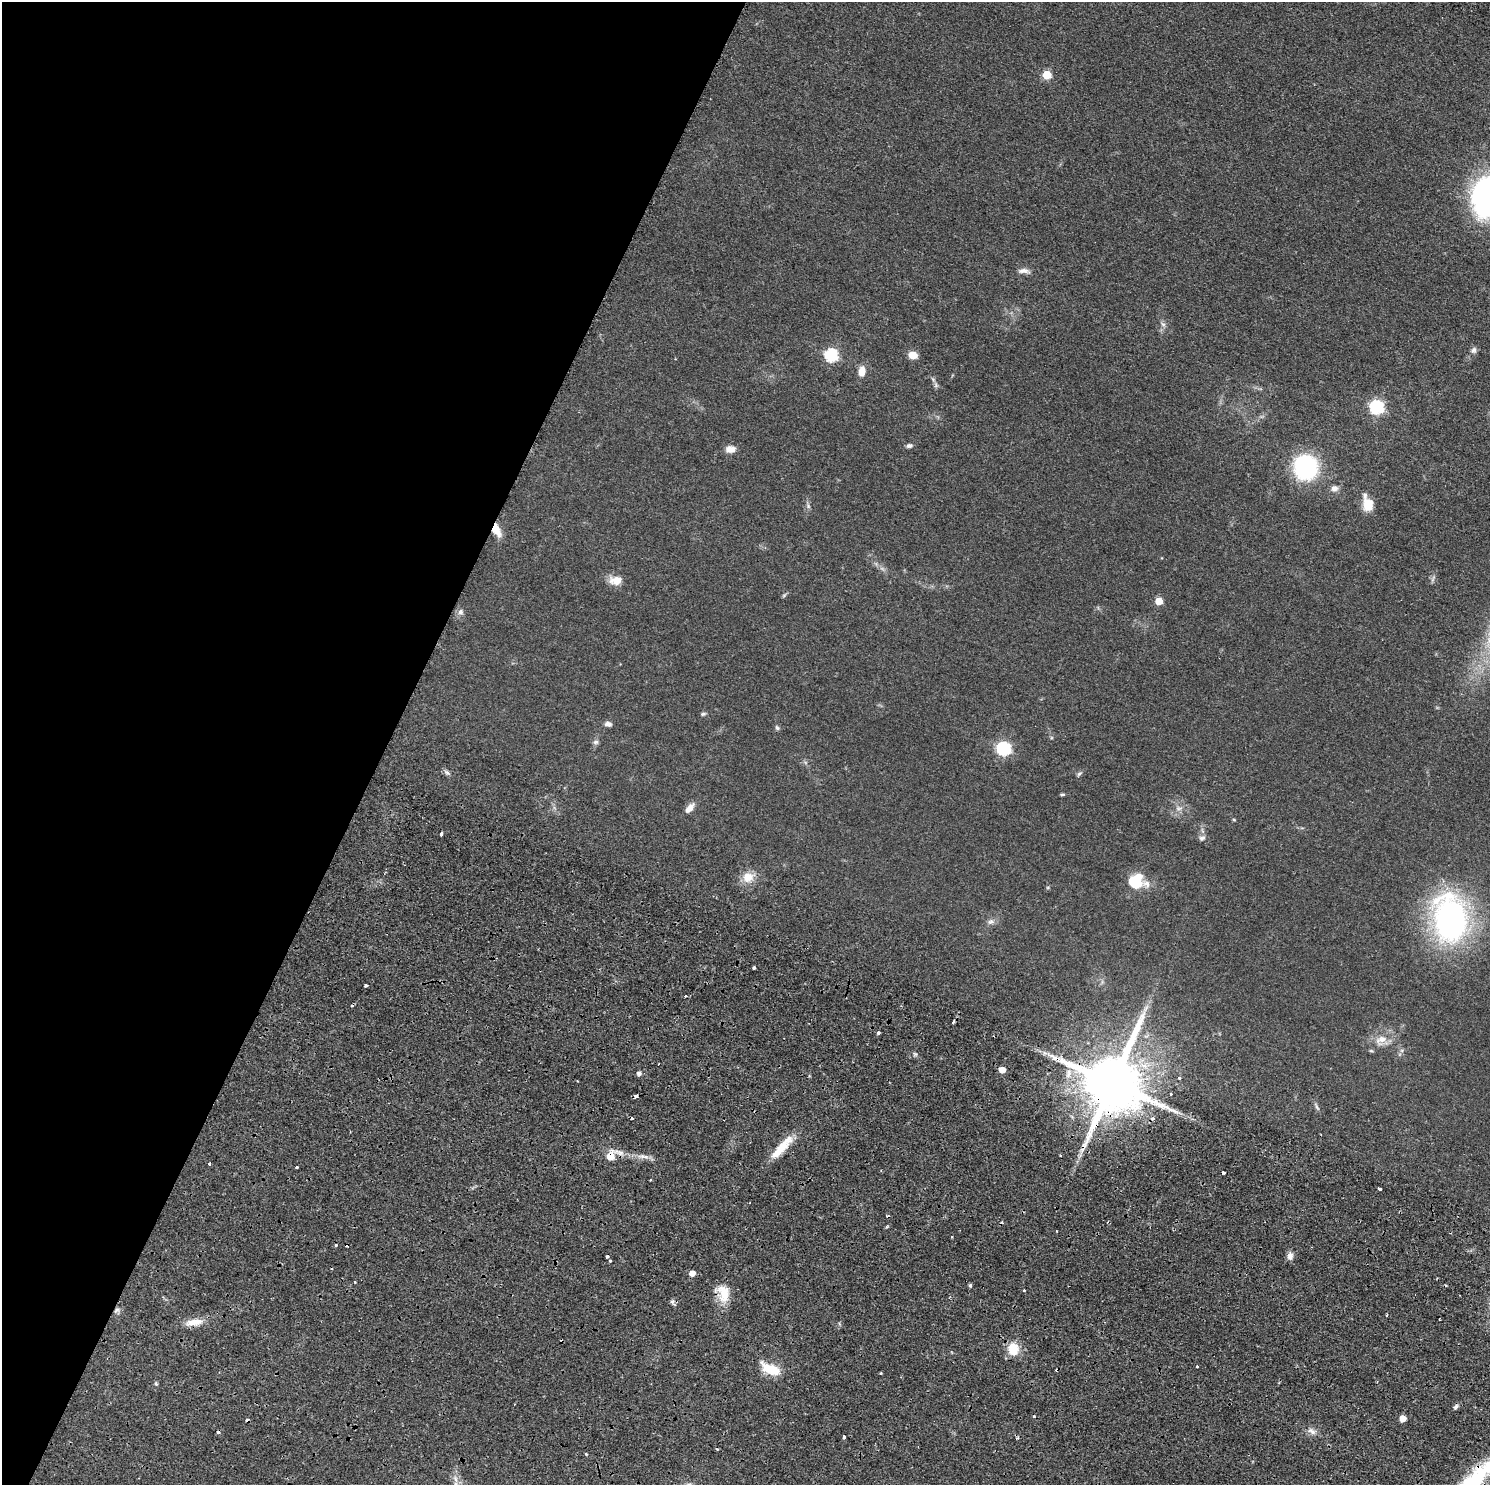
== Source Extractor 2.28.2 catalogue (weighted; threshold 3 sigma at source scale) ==
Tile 9 of 4 x 4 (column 1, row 3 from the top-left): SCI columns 27-1514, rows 1827-3309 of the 6005 x 6486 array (HDU 1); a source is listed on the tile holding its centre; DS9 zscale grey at full resolution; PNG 1492 x 1487 px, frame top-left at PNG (2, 2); no overlay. Shown black and unused: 26% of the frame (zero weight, under 2 of 4 exposures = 4% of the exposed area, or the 3 px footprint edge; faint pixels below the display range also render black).
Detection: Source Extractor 2.28.2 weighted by HDU 2 'WHT'; one run over the whole footprint, this tile lists its part. Background 0.0451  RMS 0.0067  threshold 0.03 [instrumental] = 3 sigma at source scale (4.5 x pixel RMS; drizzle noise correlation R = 1.50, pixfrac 1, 0.05/0.05 arcsec/px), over >= 5 px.
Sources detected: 92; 9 cosmic-ray / hot-pixel residue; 1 long thin detection or spike segment (spike, bleed or trail) — not listed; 1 inside a brighter listed object's ellipse — not listed separately; the other 81 listed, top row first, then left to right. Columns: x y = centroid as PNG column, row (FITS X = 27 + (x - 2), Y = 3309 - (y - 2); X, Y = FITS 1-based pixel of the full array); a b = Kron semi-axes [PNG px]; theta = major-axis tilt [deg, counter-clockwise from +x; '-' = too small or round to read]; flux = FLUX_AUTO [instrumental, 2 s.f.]
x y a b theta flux
1047 75 5 5 - 25
1485 197 32 21 85 150
1024 271 16 6 -3 3.1
1163 324 7 6 - 1.6
1474 350 7 7 - 1.8
831 355 6 6 - 83
913 355 5 5 - 17
862 371 13 8 85 5.8
936 385 6 6 - 1.3
1377 407 6 6 - 100
909 446 8 5 7 1.6
730 449 12 8 4 4.3
1305 467 16 15 - 100
1334 488 8 7 - 3
1368 504 15 11 -77 11
808 506 6 5 - 1.1
496 530 15 7 -64 9.9
1433 579 10 4 67 1.3
616 580 16 10 3 7.2
784 595 7 4 19 0.81
1159 601 5 5 - 13
460 612 9 7 89 2.3
703 714 7 4 10 1.1
608 724 9 7 -11 2.1
777 728 7 4 -62 1.1
596 742 8 6 16 1.5
1004 749 6 6 - 100
447 772 7 5 -30 1.5
1079 774 7 5 44 1.1
1062 794 7 3 1 0.88
689 808 15 7 50 4.5
1179 808 10 6 7 2.8
1234 820 5 3 - 0.61
441 834 3 3 - 2
1202 838 9 6 25 1.9
748 877 15 13 14 7.9
1136 881 16 14 59 20
1450 919 37 25 -82 210
991 922 10 8 15 2.5
754 967 3 3 - 12
366 985 3 3 - 2.1
878 1033 3 3 - 1.4
1381 1040 21 16 5 10
1402 1050 6 4 19 1
1002 1070 5 4 - 7.2
639 1073 5 4 - 2.2
1179 1078 3 3 - 0.86
1112 1083 17 14 66 6000
1171 1093 3 3 - 2.3
636 1096 4 3 - 3.3
1317 1107 8 3 -45 1.1
1087 1137 7 5 47 2.5
781 1147 40 8 48 14
610 1156 6 6 - 13
209 1164 3 3 - 1.4
297 1167 3 3 - 1.4
1224 1172 3 3 - 2.3
650 1180 2 2 - 0.76
1380 1189 4 3 - 2.1
336 1245 3 3 - 1.2
607 1256 3 3 - 5.2
1290 1256 9 7 83 3.1
610 1261 3 3 - 2.2
692 1273 5 4 - 5.7
355 1282 3 2 - 0.61
970 1285 5 4 - 1.1
1024 1290 3 2 - 0.8
724 1294 25 13 -80 12
672 1301 6 4 0 1.4
1387 1315 4 2 - 0.61
194 1322 22 8 9 7.9
1013 1349 13 11 -88 13
1197 1366 3 2 - 1.1
770 1369 25 10 -24 15
1057 1370 3 3 - 1.1
880 1373 3 2 - 0.95
1456 1407 7 5 46 1.4
1403 1419 5 5 - 9.8
1312 1431 11 3 -40 1.7
844 1437 4 3 - 2.9
586 1454 3 3 - 0.86
Overlapping masked pixels (flux is a lower limit): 4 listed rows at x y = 496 530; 1112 1083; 610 1156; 1057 1370
Isophote crosses this tile's border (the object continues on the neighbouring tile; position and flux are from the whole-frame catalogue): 1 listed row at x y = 1485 197